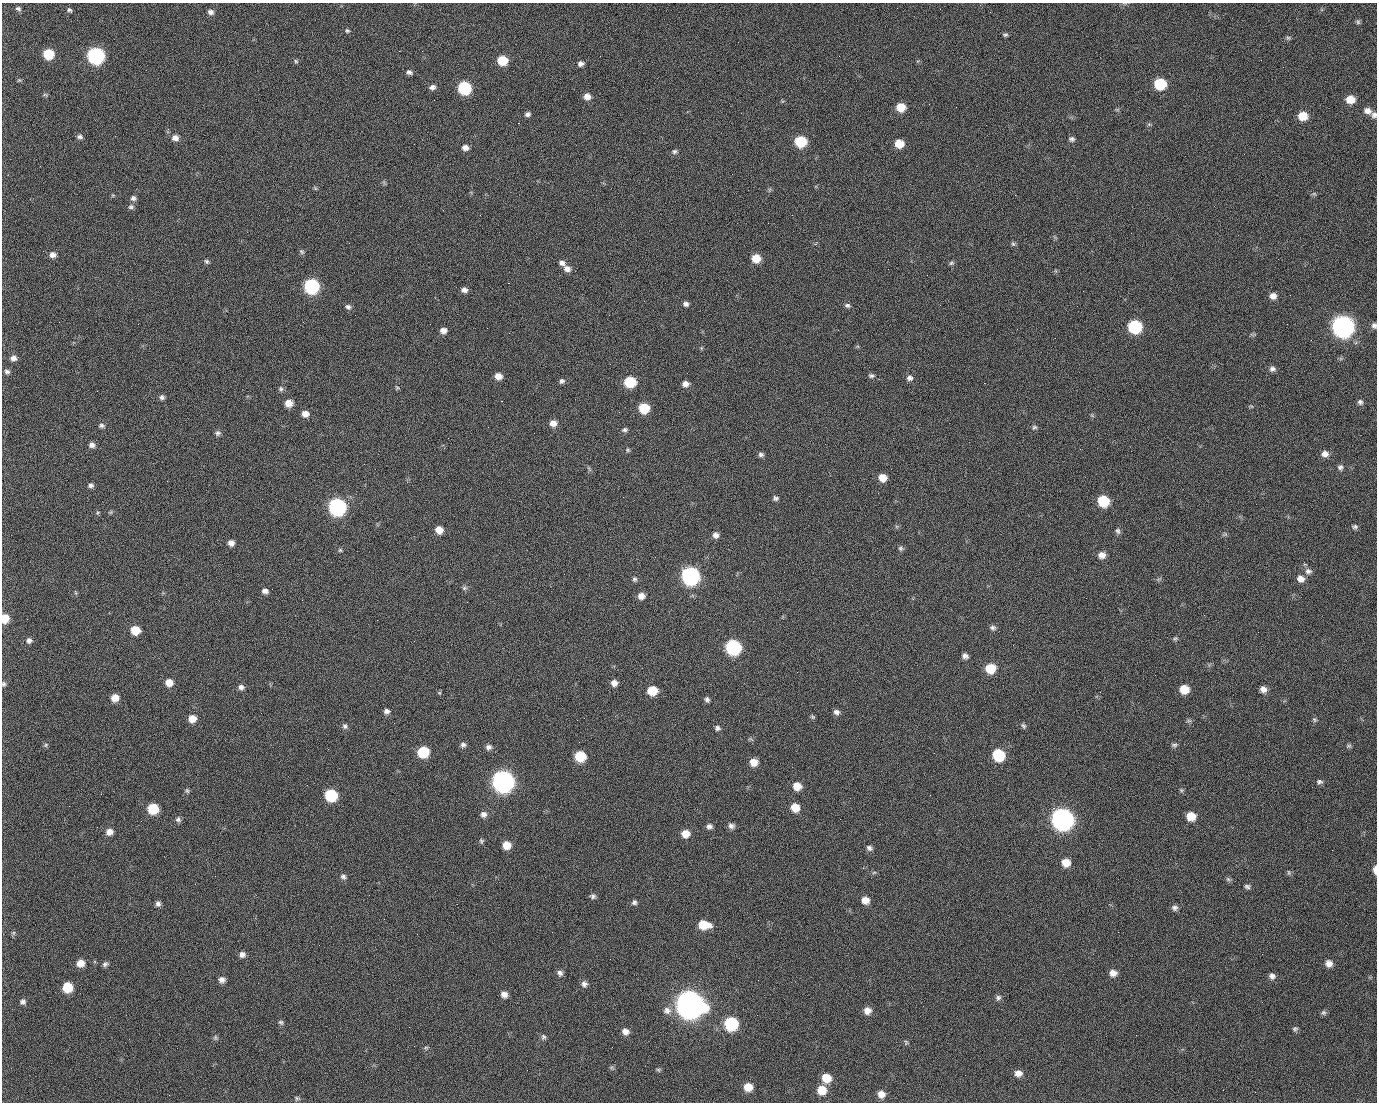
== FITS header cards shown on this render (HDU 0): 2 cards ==
NAXIS1  =                 1375 / length of data axis 1
NAXIS2  =                 1100 / length of data axis 2

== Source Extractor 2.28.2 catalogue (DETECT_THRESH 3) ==
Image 1375 x 1100 px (HDU 0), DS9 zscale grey, 1 PNG px = 1 image px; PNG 1379 x 1104 px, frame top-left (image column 1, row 1100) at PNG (2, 3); no overlay
Background 1450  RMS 28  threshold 85.4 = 3 sigma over >= 5 px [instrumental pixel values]
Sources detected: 244; all 244 listed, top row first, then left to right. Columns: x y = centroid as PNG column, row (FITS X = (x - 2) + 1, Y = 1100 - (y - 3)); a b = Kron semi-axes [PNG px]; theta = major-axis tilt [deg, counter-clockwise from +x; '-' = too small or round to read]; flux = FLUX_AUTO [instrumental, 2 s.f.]
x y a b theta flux
18 9 8 6 -30 5.0e+03
70 11 6 3 -49 6.1e+03
210 12 7 6 - 7.6e+03
990 12 3 2 - 1.8e+03
1358 22 7 5 -90 3.4e+03
347 31 5 5 - 2.9e+03
1005 35 7 4 7 3.4e+03
1288 38 6 6 - 3.6e+03
399 51 2 2 - 2.1e+04
48 54 8 7 - 7.4e+04
96 56 9 8 - 5.1e+05
502 60 7 7 - 5.8e+04
296 61 6 5 - 3.0e+03
580 64 6 6 - 7.9e+03
1283 67 3 2 - 8.9e+02
409 72 7 5 -22 5.5e+03
19 80 6 5 - 2.8e+03
1160 84 8 7 - 1.1e+05
432 87 8 6 14 6.9e+03
464 88 8 7 - 1.8e+05
45 95 8 4 -19 3.0e+03
587 96 8 7 - 1.4e+04
498 99 2 2 - 1.1e+03
1350 99 8 7 - 2.6e+04
434 100 2 2 - 3.8e+03
929 104 2 2 - 7.8e+02
901 107 8 7 - 3.6e+04
1117 110 7 4 0 2.4e+03
1367 111 10 8 -19 1.1e+04
527 114 6 5 - 5.6e+03
1374 115 8 6 61 6.0e+03
1303 116 8 7 - 3.6e+04
518 123 2 2 - 2.5e+04
1149 124 6 4 -19 2.5e+03
80 137 8 6 -8 5.4e+03
175 138 8 7 - 1.1e+04
1072 139 7 6 - 5.1e+03
800 142 8 7 - 9.3e+04
899 144 7 7 - 3.2e+04
465 148 7 6 - 9.7e+03
674 151 7 6 - 4.7e+03
315 188 6 4 -46 2.5e+03
1314 194 7 4 0 2.9e+03
113 195 6 4 18 2.1e+03
1015 195 2 2 - 7.0e+03
133 198 7 6 - 6.2e+03
131 207 8 6 14 5.1e+03
480 215 2 2 - 8.7e+02
1013 244 7 6 - 3.5e+03
302 252 7 6 - 3.7e+03
52 255 8 7 - 9.5e+03
756 258 7 7 - 3.3e+04
206 261 6 5 - 3.7e+03
562 263 8 6 -15 7.9e+03
951 263 7 5 16 3.6e+03
567 269 8 7 - 1.1e+04
508 283 2 2 - 5.3e+04
311 286 8 8 - 3.2e+05
464 290 7 6 - 7.9e+03
1083 291 2 2 - 2.9e+03
1290 295 2 2 - 1.8e+03
1273 296 8 7 - 1.1e+04
686 304 6 5 - 6.0e+03
847 305 8 6 -11 4.9e+03
348 307 7 6 - 5.6e+03
355 315 2 2 - 8.0e+02
59 322 2 2 - 1.2e+03
1287 324 2 2 - 1.2e+03
1374 325 7 6 - 5.8e+03
1342 326 10 9 - 1.5e+06
1135 327 9 8 - 1.8e+05
1017 329 2 2 - 7.9e+02
443 330 7 6 - 1.0e+04
13 358 8 7 - 9.5e+03
1272 369 8 7 - 6.8e+03
7 372 7 7 - 5.7e+03
498 376 7 6 - 1.6e+04
871 376 8 6 -10 4.8e+03
909 378 8 7 - 7.3e+03
561 381 7 6 - 5.2e+03
630 382 8 7 - 9.3e+04
984 383 2 2 - 1.9e+04
685 384 7 7 - 1.0e+04
397 388 6 5 - 2.7e+03
281 389 7 6 - 4.5e+03
97 391 2 2 - 1.3e+03
162 397 6 5 - 5.2e+03
501 401 3 2 - 5.9e+04
1360 402 7 7 - 5.2e+03
289 403 7 7 - 2.0e+04
1251 406 6 3 -18 2.2e+03
644 408 7 7 - 6.8e+04
619 412 2 2 - 8.6e+02
305 414 7 6 - 1.3e+04
553 423 8 7 - 1.5e+04
102 425 7 6 - 4.8e+03
1034 427 7 5 33 3.9e+03
625 430 7 5 12 4.3e+03
218 433 7 7 - 4.9e+03
92 445 7 6 - 7.8e+03
628 450 6 5 - 3.0e+03
761 454 6 6 - 5.1e+03
1325 454 9 8 - 1.1e+04
1340 467 7 7 - 5.5e+03
882 478 7 6 - 2.1e+04
91 485 7 5 13 5.4e+03
623 497 2 2 - 3.0e+03
776 498 6 5 - 4.7e+03
1103 501 8 7 - 9.0e+04
337 507 9 8 - 5.7e+05
98 512 5 3 - 1.9e+03
111 512 6 4 71 2.5e+03
1355 527 7 6 - 4.6e+03
439 530 7 6 - 2.0e+04
1118 531 8 6 -68 4.9e+03
1225 534 8 4 31 3.1e+03
715 535 7 7 - 8.8e+03
231 543 6 6 - 9.9e+03
901 548 7 6 - 4.3e+03
340 550 5 5 - 2.6e+03
1102 555 8 7 - 1.4e+04
655 557 2 2 - 7.9e+02
1308 571 10 8 -8 8.0e+03
690 576 9 9 - 6.7e+05
635 579 7 6 - 4.1e+03
1301 579 9 8 - 1.2e+04
464 588 7 6 - 4.0e+03
265 591 6 5 - 7.3e+03
76 593 6 4 -71 2.1e+03
641 596 8 7 - 1.3e+04
5 618 7 6 - 3.9e+04
27 619 2 2 - 4.1e+03
377 620 2 2 - 1.1e+04
993 628 8 6 -17 5.7e+03
135 630 7 7 - 4.0e+04
1175 638 6 5 - 3.2e+03
29 640 7 7 - 6.6e+03
733 647 9 8 - 3.2e+05
965 656 7 6 - 7.7e+03
990 669 9 8 - 4.7e+04
169 682 8 7 - 1.9e+04
614 683 7 7 - 1.1e+04
4 684 6 5 - 3.8e+03
241 687 7 6 - 7.2e+03
1184 689 8 7 - 3.7e+04
1263 689 7 7 - 1.1e+04
652 691 8 7 - 4.5e+04
439 693 5 3 - 1.9e+03
115 698 7 7 - 1.9e+04
707 699 7 5 -59 4.9e+03
387 711 7 6 - 6.5e+03
836 712 7 6 - 7.1e+03
812 717 7 5 -44 2.9e+03
192 719 7 7 - 2.1e+04
1314 720 7 5 -55 3.4e+03
1189 721 9 4 8 3.3e+03
345 726 8 6 -88 5.1e+03
1023 726 8 5 -42 4.2e+03
717 728 6 6 - 5.3e+03
46 745 7 5 61 3.0e+03
463 745 7 7 - 6.0e+03
1174 745 8 5 -5 4.2e+03
1349 746 8 5 16 3.5e+03
488 747 7 7 - 6.9e+03
423 752 8 7 - 9.6e+04
934 753 3 2 - 1.6e+03
998 755 8 8 - 1.2e+05
580 756 8 7 - 7.1e+04
754 762 7 7 - 2.1e+04
503 781 10 9 - 1.5e+06
1319 782 7 6 - 5.0e+03
797 786 8 7 - 2.4e+04
1181 790 6 4 -46 2.9e+03
187 791 7 5 -62 3.5e+03
101 794 3 2 - 2.6e+03
331 795 8 8 - 1.3e+05
930 795 2 2 - 6.4e+03
795 808 8 7 - 2.9e+04
1053 808 2 2 - 1.5e+04
153 809 8 7 - 7.2e+04
484 814 8 8 - 8.3e+03
1191 816 8 7 - 3.1e+04
178 819 7 7 - 5.4e+03
1062 819 10 9 - 1.5e+06
709 826 7 6 - 6.8e+03
731 826 8 7 - 7.4e+03
109 832 8 7 - 1.2e+04
685 834 8 8 - 2.0e+04
481 841 7 6 - 3.6e+03
507 845 7 7 - 2.6e+04
869 848 8 6 -31 6.0e+03
1066 863 9 8 - 2.3e+04
1375 869 8 4 90 1.3e+04
874 872 6 4 3 2.7e+03
1289 872 7 4 -71 3.1e+03
343 877 7 7 - 5.7e+03
1228 879 7 6 - 3.8e+03
1247 886 7 5 -16 4.6e+03
593 896 7 6 - 5.1e+03
865 900 7 7 - 1.7e+04
634 902 6 6 - 4.7e+03
158 904 7 6 - 6.5e+03
457 904 3 2 - 1.5e+03
1175 908 8 7 - 6.2e+03
704 925 11 7 -8 4.2e+04
1118 932 2 2 - 2.2e+03
13 933 6 5 - 3.3e+03
242 954 7 7 - 8.3e+03
610 959 2 2 - 2.3e+03
81 963 8 7 - 1.8e+04
1329 963 8 8 - 1.2e+04
105 964 7 5 26 4.9e+03
560 973 8 7 - 6.7e+03
1113 973 8 7 - 1.3e+04
1272 976 8 7 - 7.9e+03
222 980 7 6 - 8.8e+03
758 980 2 2 - 1.5e+03
584 984 8 8 - 7.3e+03
67 987 7 7 - 5.9e+04
504 995 7 7 - 1.1e+04
998 998 9 7 56 5.4e+03
23 1002 7 7 - 5.8e+03
690 1004 12 11 - 3.3e+06
667 1010 11 10 - 1.2e+04
867 1010 8 8 - 1.4e+04
1323 1012 7 7 - 4.3e+03
757 1015 2 2 - 1.1e+03
281 1022 7 6 - 3.9e+03
731 1024 8 8 - 1.9e+05
1295 1029 7 6 - 4.1e+03
625 1032 8 7 - 1.1e+04
543 1037 7 7 - 4.6e+03
215 1038 7 6 - 3.8e+03
906 1042 7 4 -66 2.9e+03
426 1047 6 4 0 2.7e+03
658 1070 6 4 -30 2.8e+03
1018 1073 8 7 - 1.2e+04
826 1078 8 8 - 3.5e+04
748 1087 8 8 - 3.0e+04
821 1090 8 8 - 3.5e+04
1255 1092 2 2 - 8.8e+02
881 1094 8 8 - 1.4e+04
169 1095 2 2 - 5.3e+03
297 1098 7 5 -14 3.7e+03
At the frame edge (FLAGS 8, measured only in part): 5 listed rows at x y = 1374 115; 1374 325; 5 618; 4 684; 1375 869